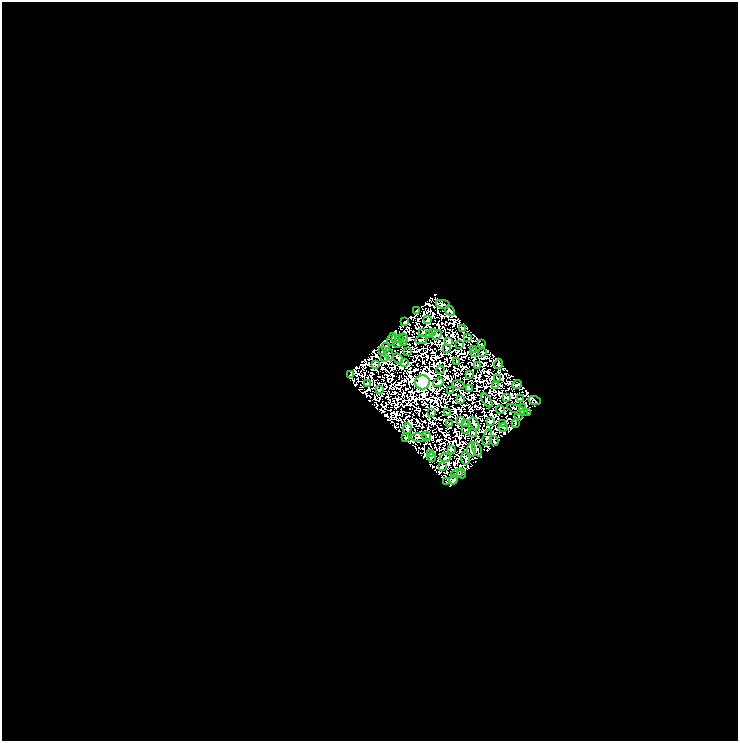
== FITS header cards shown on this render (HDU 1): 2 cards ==
NAXIS1  =                  736
NAXIS2  =                  739

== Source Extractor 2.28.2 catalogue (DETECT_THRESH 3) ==
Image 736 x 739 px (HDU 1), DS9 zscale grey, 1 PNG px = 1 image px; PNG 740 x 743 px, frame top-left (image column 1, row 739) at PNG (2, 2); each listed source drawn as its Kron ellipse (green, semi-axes under 4 px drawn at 4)
Background 0.0405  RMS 0.1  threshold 0.304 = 3 sigma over >= 5 px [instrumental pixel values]
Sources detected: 89; all 89 listed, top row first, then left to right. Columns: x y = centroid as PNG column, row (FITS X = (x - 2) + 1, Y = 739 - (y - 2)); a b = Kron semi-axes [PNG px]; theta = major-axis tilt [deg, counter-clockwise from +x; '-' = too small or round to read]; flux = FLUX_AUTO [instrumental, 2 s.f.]
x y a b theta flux
443 304 7 3 -12 9.7
450 310 5 3 - 10
416 311 4 2 - 7.3
428 319 4 3 - 7.3
404 322 3 2 - 7.6
462 329 3 2 - 4.6
423 332 3 2 - 3.8
432 332 4 3 - 6.5
429 335 3 2 - 5.3
437 335 5 3 - 7.1
468 337 4 2 - 4.3
404 338 5 2 - 5.3
391 339 6 3 76 0.89
395 339 4 2 - 4.1
399 339 3 3 - 6.8
421 340 6 3 13 7.5
449 341 4 3 - 7.7
403 342 3 2 - 5.3
398 344 2 2 - 3.7
460 344 3 2 - 6.1
482 344 4 3 - 5.2
386 347 4 2 - 7.1
447 348 3 2 - 5.6
473 349 3 2 - 6.1
382 351 2 2 - 4.5
407 351 2 2 - 3.6
474 352 3 2 - 5.7
483 352 3 2 - 5.8
389 354 6 2 -62 10
385 358 2 2 - 4.3
398 358 6 2 -48 8.6
457 361 3 2 - 4.4
404 363 4 2 - 6
375 364 4 2 - 5.4
498 364 5 2 - 9.7
478 366 3 2 - 4.2
440 370 4 2 - 5.1
351 374 3 2 - 5.7
470 374 3 2 - 4.2
497 378 3 2 - 3.4
422 382 7 7 - 1700
438 382 6 2 36 8.7
367 384 4 3 - 8.6
458 385 6 2 -13 5.1
517 385 5 2 - 6.5
496 386 4 2 - 5.1
469 388 3 2 - 8.7
379 390 4 2 - 6.9
451 391 3 2 - 3.2
507 397 4 2 - 5.5
520 398 3 2 - 6.7
461 399 4 2 - 4.1
487 400 8 2 -55 6.2
535 401 6 3 -21 12
522 407 3 2 - 5.2
500 410 4 2 - 4.2
517 410 11 3 -20 6.1
528 412 3 2 - 6.2
432 413 3 2 - 6.1
447 413 3 2 - 7.7
519 415 3 2 - 3.3
460 420 4 2 - 8.3
490 421 4 3 - 19
502 423 3 2 - 4
515 423 3 2 - 5.1
450 424 3 2 - 5.9
466 424 3 2 - 4.3
474 424 7 2 -60 9.9
503 427 5 4 - 4.5
407 428 6 3 86 7.4
465 429 4 2 - 4.7
473 433 4 2 - 6.3
427 436 4 2 - 7.7
487 437 8 3 74 9.2
405 438 3 2 - 5.7
419 438 8 2 -6 7.3
494 441 5 2 - 7.6
477 449 8 2 -66 7.4
451 450 4 2 - 4.3
471 450 7 4 88 8.1
430 454 3 3 - 5.1
432 457 4 3 - 7.1
445 458 5 3 - 4.7
465 458 7 3 -88 17
442 467 4 2 - 5.8
461 473 5 3 - 12
457 474 6 2 14 6.3
453 480 5 3 - 8.1
446 482 3 2 - 5.8